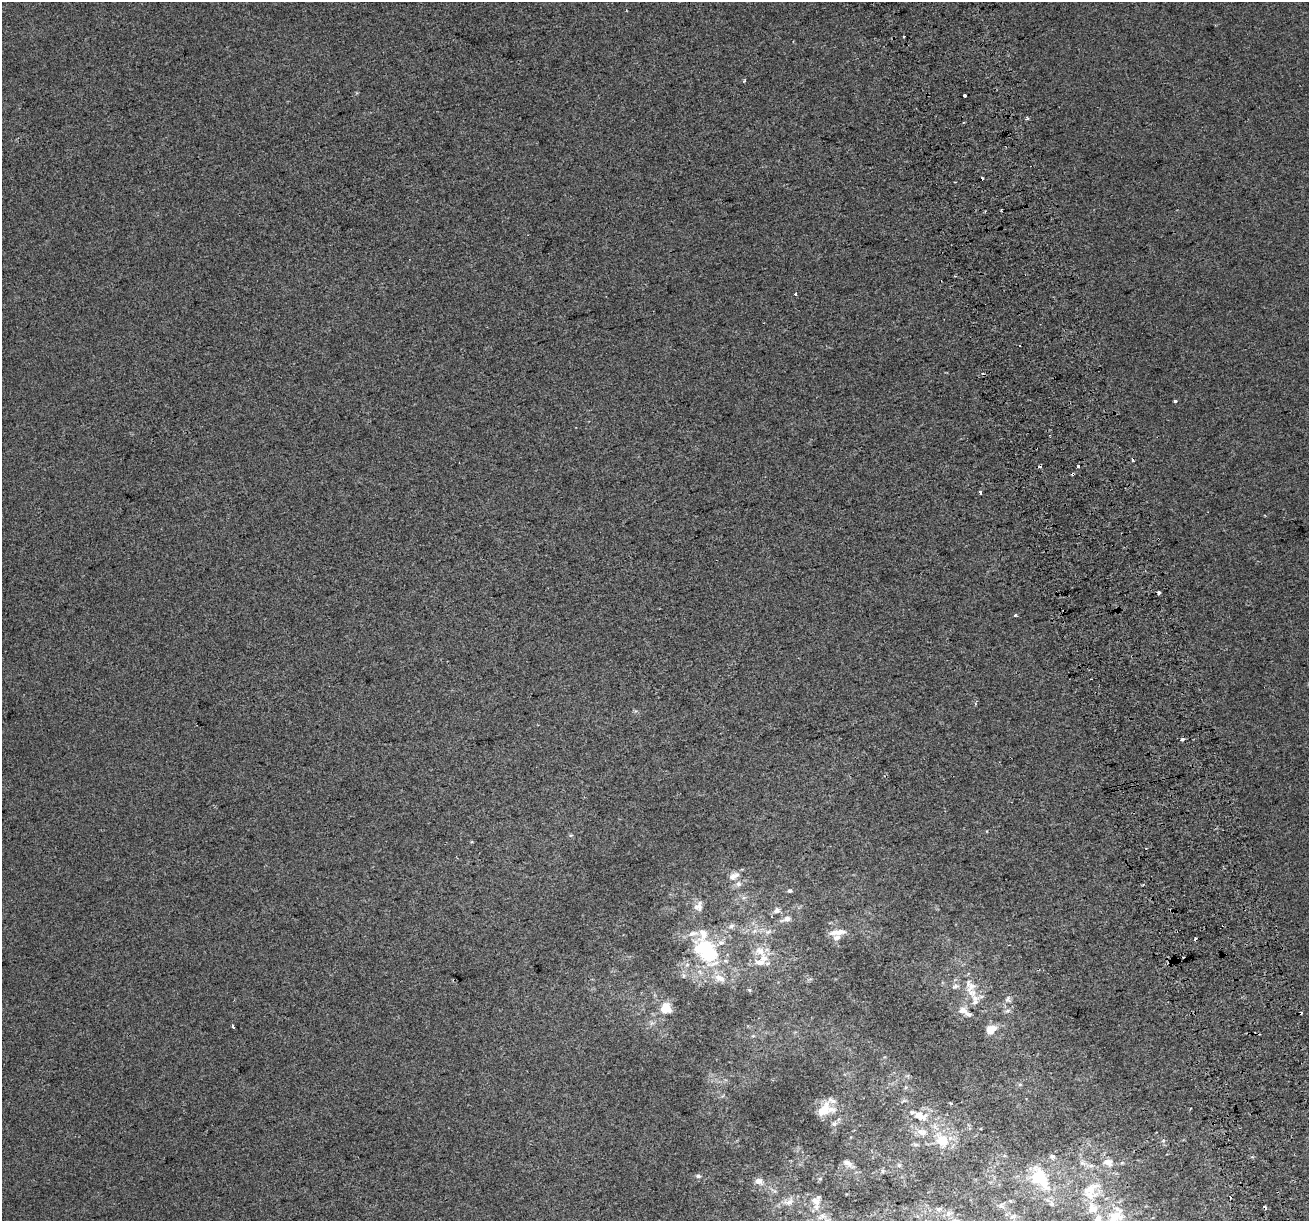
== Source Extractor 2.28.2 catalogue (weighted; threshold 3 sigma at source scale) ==
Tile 6 of 4 x 4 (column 2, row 2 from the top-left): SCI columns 1351-2657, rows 2558-3776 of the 5314 x 5062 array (HDU 1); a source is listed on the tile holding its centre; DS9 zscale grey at full resolution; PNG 1311 x 1223 px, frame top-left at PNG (2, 2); no overlay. Shown black and unused: <1% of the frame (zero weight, under 2 of 3 exposures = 2% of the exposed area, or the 3 px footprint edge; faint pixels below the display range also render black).
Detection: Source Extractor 2.28.2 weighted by HDU 2 'WHT'; one run over the whole footprint, this tile lists its part. Background 7.35e-04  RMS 0.0073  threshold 0.0327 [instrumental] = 3 sigma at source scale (4.5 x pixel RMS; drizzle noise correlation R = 1.50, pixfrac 1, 0.0396/0.0396 arcsec/px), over >= 5 px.
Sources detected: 90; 1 inside a brighter object's white glare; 9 cosmic-ray / hot-pixel residue — not listed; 16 inside a brighter listed object's ellipse — not listed separately; the other 64 listed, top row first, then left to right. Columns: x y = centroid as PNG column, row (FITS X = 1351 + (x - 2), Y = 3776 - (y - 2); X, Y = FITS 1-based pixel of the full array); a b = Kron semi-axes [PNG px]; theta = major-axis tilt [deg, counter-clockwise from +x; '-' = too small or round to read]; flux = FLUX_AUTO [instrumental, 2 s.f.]
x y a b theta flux
904 36 3 3 - 1.3
744 81 3 3 - 1.8
964 95 4 3 - 3.5
982 179 3 3 - 3.7
796 294 3 3 - 3.8
1175 402 4 3 - 1.8
1078 466 3 3 - 5.5
1073 474 3 3 - 2.6
980 492 3 3 - 4.4
1159 592 3 3 - 5.3
1015 615 3 3 - 2.4
975 704 4 3 - 1.3
1182 739 4 3 - 1.5
734 876 15 8 26 5.1
738 884 8 8 - 3
790 891 6 5 - 1.5
744 897 6 4 19 1.4
776 911 8 7 - 3.7
786 919 14 7 18 4.5
731 926 9 7 36 2.6
768 932 10 7 21 3.3
837 932 23 7 5 7.2
703 934 29 15 89 16
706 948 23 14 -2 37
760 951 19 12 -37 11
714 963 17 6 20 6.1
687 965 7 4 19 1.2
720 978 17 9 -25 7.7
955 986 10 6 24 2.3
971 987 18 11 51 9.8
749 990 6 4 -45 0.87
1008 999 10 8 66 2.6
975 1002 10 8 62 4.4
666 1008 14 13 - 11
962 1010 9 7 -8 5.3
233 1027 4 3 - 4.1
993 1028 15 9 4 6.6
823 1111 15 10 52 13
920 1116 20 11 -17 11
834 1124 9 6 15 2
920 1132 12 9 -38 5.1
942 1140 14 11 -52 16
1163 1141 6 5 - 1.3
915 1145 7 4 0 1.4
1052 1156 8 7 - 2.3
1108 1162 12 9 -23 6.3
847 1163 12 7 -27 3.7
1082 1163 10 6 -27 2.9
899 1165 6 6 - 1.4
883 1171 6 5 - 1.2
698 1176 6 5 - 1.5
1039 1178 22 15 -51 35
820 1179 6 4 1 0.92
758 1181 10 8 10 4.5
1091 1189 28 20 28 23
815 1201 14 10 -23 7.7
789 1202 17 9 9 7.5
1001 1206 9 6 -63 2.2
938 1209 9 6 16 2.2
948 1213 9 8 - 3.7
822 1216 14 8 30 4.6
1012 1217 11 4 35 1.4
1098 1218 11 9 57 5.2
1114 1218 31 13 60 17
Overlapping masked pixels (flux is a lower limit): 1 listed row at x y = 1073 474
Isophote crosses this tile's border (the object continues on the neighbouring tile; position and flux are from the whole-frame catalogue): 2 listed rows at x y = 1098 1218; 1114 1218
Unlisted compact peaks at least as high as the median listed source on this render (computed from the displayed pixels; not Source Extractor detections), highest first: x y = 1028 118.